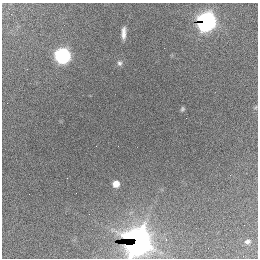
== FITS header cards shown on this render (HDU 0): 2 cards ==
NAXIS1  =                  256 / length of data axis 1
NAXIS2  =                  256 / length of data axis 2

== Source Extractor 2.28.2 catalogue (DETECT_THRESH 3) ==
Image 256 x 256 px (HDU 0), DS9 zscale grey, 1 PNG px = 1 image px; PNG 260 x 260 px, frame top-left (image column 1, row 256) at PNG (2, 3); no overlay
Background 2690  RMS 67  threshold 202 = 3 sigma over >= 5 px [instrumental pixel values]
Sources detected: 10; all 10 listed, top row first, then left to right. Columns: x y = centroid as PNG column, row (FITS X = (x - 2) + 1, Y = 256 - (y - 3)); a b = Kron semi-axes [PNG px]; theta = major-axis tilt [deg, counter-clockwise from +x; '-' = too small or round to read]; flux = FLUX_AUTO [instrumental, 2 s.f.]
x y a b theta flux
206 22 9 8 - 2.4e+06
123 33 12 4 88 2.7e+04
62 56 8 7 - 1.5e+06
119 63 7 6 - 1.1e+04
182 109 5 3 - 6.7e+03
186 118 2 2 - 1.3e+04
116 184 5 5 - 5.0e+04
166 240 3 3 - 3.6e+03
138 241 14 12 88 4.2e+06
248 241 8 7 - 1.8e+04
At the frame edge (FLAGS 8, measured only in part): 1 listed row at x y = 138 241